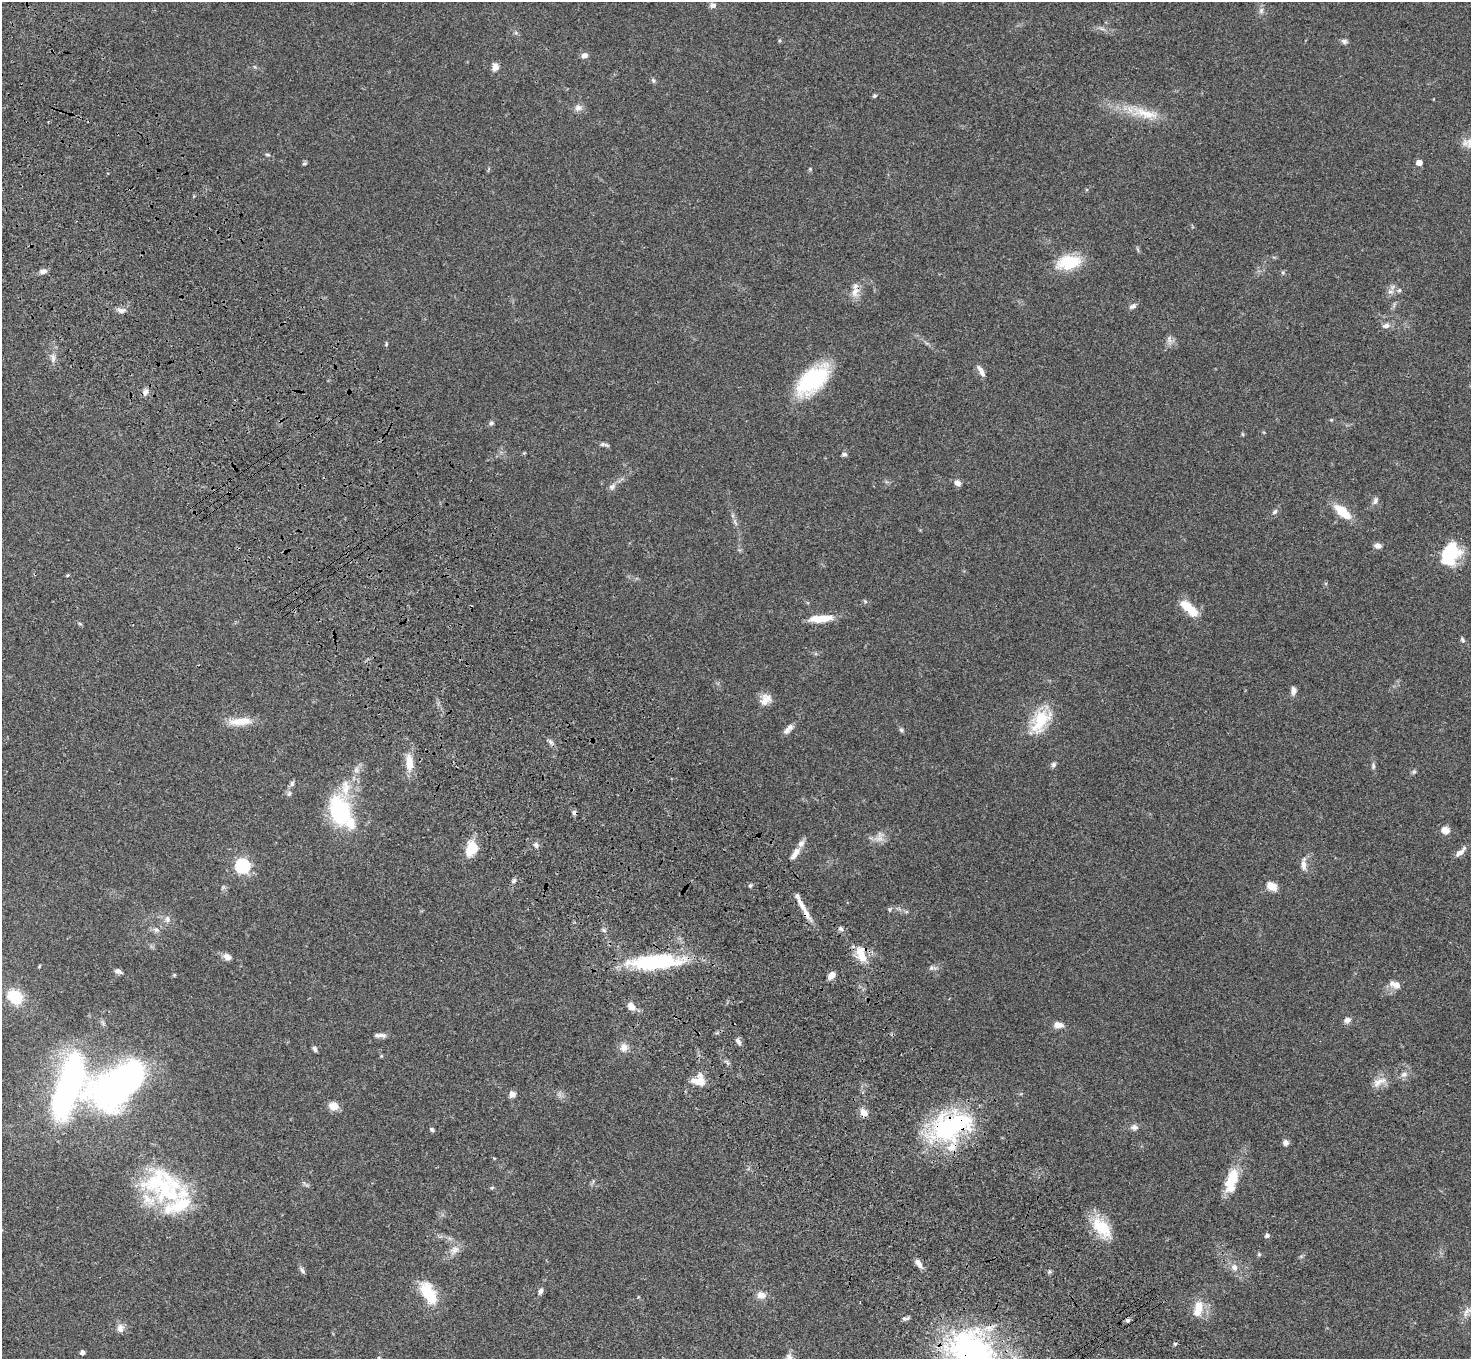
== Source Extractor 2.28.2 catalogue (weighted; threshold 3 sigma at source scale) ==
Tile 11 of 4 x 4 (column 3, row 3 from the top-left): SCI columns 3042-4510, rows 1736-3092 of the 6081 x 6045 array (HDU 1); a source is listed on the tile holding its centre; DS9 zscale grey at full resolution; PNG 1473 x 1361 px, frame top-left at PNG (2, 2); no overlay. Shown black and unused: <1% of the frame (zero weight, under 3 of 4 exposures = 6% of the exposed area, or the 3 px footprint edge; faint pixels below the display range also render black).
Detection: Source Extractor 2.28.2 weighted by HDU 2 'WHT'; one run over the whole footprint, this tile lists its part. Background 0.0477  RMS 0.0052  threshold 0.0235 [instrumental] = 3 sigma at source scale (4.5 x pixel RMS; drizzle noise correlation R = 1.50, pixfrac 1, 0.05/0.05 arcsec/px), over >= 5 px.
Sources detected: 157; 3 inside a brighter object's white glare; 1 cosmic-ray / hot-pixel residue — not listed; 16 inside a brighter listed object's ellipse — not listed separately; the other 137 listed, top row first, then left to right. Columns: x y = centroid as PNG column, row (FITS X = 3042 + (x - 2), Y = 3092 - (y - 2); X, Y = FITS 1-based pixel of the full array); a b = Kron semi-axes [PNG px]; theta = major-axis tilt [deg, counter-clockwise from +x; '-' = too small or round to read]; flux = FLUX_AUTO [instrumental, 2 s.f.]
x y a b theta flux
713 5 8 6 -1 1.9
1261 10 9 6 87 1.8
1102 29 9 4 -19 1.2
516 33 6 4 -45 0.88
779 40 5 4 - 0.66
1344 41 7 7 - 1.5
584 55 8 6 21 2.4
255 67 6 4 -71 0.62
495 67 9 8 - 3.1
653 80 8 4 -63 0.92
874 96 6 5 - 0.79
578 108 10 8 18 2.5
1145 113 45 12 -18 15
268 155 6 4 -15 0.86
1419 162 5 4 - 4.7
304 163 7 4 19 0.73
810 169 4 4 - 0.54
1069 262 27 15 10 21
43 271 9 6 15 2.2
1283 273 6 5 - 0.79
1399 290 6 5 - 1.1
855 292 16 11 69 4.8
1390 292 9 9 - 2.5
1133 306 10 6 28 1.7
121 310 12 7 -7 2.3
1386 325 11 7 17 2.3
1169 339 12 7 -88 2.2
386 344 6 3 72 0.55
53 358 15 7 -86 2.8
982 373 13 6 -61 2.4
813 380 29 15 41 64
145 392 9 8 - 2.2
1331 420 5 4 - 0.52
491 423 7 6 - 1.2
1242 434 6 3 -71 0.51
602 444 8 6 1 1.3
844 454 7 5 11 1.2
958 483 8 6 -27 2.5
612 487 11 8 50 2.2
1375 501 11 7 68 1.9
1342 511 21 9 -40 12
1275 512 9 5 46 1.3
735 522 10 4 -57 1.3
1378 546 9 6 -10 2.4
1447 560 32 16 21 13
67 576 5 3 - 0.48
865 601 6 4 -19 0.71
1189 608 24 9 -42 13
821 618 28 8 5 11
80 624 6 4 -20 0.67
1462 640 8 5 -60 1.1
1293 690 10 7 86 2.4
764 701 17 12 -74 5.1
1040 720 33 19 57 20
240 721 33 10 4 8.9
788 729 14 6 47 3
901 730 7 5 -24 0.93
551 742 10 5 -52 1.6
409 762 19 8 -85 8.4
1053 765 8 6 66 1.3
1373 766 8 5 -90 1.2
356 769 8 7 - 1.9
1414 772 7 6 - 0.9
292 784 8 6 74 1.3
289 793 8 6 74 1.3
340 811 41 26 -70 41
1445 830 9 7 -19 4.5
880 838 18 10 23 4.3
536 845 8 7 - 1.7
471 849 15 11 70 13
797 851 11 9 48 2.9
1460 852 17 6 42 3
1303 864 18 6 89 3.3
242 866 6 6 - 90
514 881 6 5 - 1.3
750 885 6 4 67 0.83
1271 886 12 9 -34 5.4
890 909 7 4 64 0.78
806 913 22 6 -59 5.1
167 919 10 7 -83 2.2
841 929 7 6 - 1.4
156 930 9 7 -23 1.9
604 930 6 5 - 1.1
861 954 22 12 -73 9.7
227 957 10 7 -31 3
658 962 70 18 2 47
39 966 5 3 - 0.42
932 968 12 6 -4 1.8
118 971 9 5 -19 1.9
831 975 8 5 47 4.6
1395 985 14 8 -18 4.4
15 997 18 13 -37 18
631 1006 9 7 -55 4.4
1347 1020 8 6 20 2.3
1058 1025 11 7 -6 3.7
380 1035 15 5 -1 2.4
738 1041 11 5 -54 1.6
624 1047 10 10 - 4
315 1049 7 5 -65 1.2
381 1056 5 4 - 0.5
727 1062 10 4 -52 1.2
1404 1074 10 7 23 2.5
698 1081 18 9 -7 6.5
1379 1082 22 10 26 5.5
69 1086 63 21 71 180
118 1086 50 26 35 240
512 1094 7 6 - 3
333 1106 10 8 -5 5.6
864 1112 11 9 -49 3.4
951 1126 55 33 22 70
1134 1127 10 8 -3 2.1
432 1130 6 4 -42 1
1285 1143 7 6 - 2.2
494 1158 4 3 - 0.42
1232 1176 22 14 80 12
305 1184 14 3 -47 0.92
166 1190 56 42 -59 47
1102 1227 30 16 -52 17
1267 1236 6 5 - 1.2
454 1250 15 11 34 4.4
1259 1254 5 4 - 0.66
1301 1256 7 4 19 0.69
918 1263 12 6 -55 3.3
1234 1267 11 9 -68 3.2
302 1270 10 5 -57 1.4
541 1291 8 5 63 1.8
428 1293 28 14 -61 18
761 1295 10 8 -15 4.2
638 1297 5 3 - 0.38
1199 1305 17 12 -78 7.4
1467 1312 20 7 47 3.5
906 1318 10 4 13 1.2
1127 1320 6 5 - 0.96
120 1328 11 9 -86 3.1
1175 1344 5 4 - 0.73
82 1352 4 4 - 2.1
973 1353 63 47 -47 150
Overlapping masked pixels (flux is a lower limit): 4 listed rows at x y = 806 913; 861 954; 951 1126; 973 1353
Isophote crosses this tile's border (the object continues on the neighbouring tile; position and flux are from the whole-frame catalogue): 1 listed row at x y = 973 1353